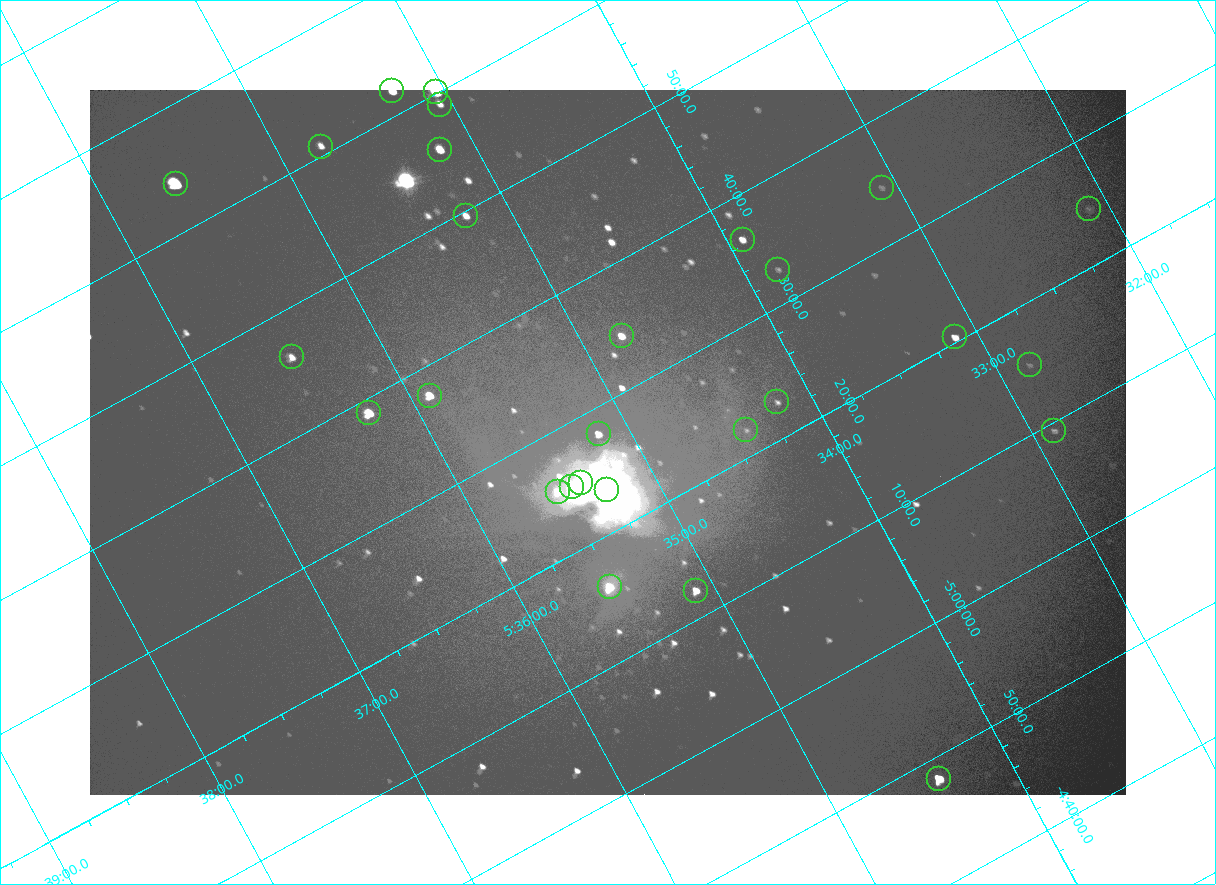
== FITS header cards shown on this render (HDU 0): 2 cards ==
NAXIS1  =                 2072
NAXIS2  =                 1410

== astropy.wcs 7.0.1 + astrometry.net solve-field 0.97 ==
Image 2072 x 1410 px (HDU 0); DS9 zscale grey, zoomed out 1/2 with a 90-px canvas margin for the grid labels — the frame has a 2x2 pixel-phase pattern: the four 2x2 pixel phases sit at different levels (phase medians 96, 100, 100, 169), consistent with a one-shot-colour (mosaic) sensor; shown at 1/2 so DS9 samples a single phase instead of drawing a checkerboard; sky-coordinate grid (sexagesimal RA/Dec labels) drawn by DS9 from the SOLVED WCS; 28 Tycho-2 reference stars matched to detected sources circled (green)
Header WCS: none
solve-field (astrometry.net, Tycho-2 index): SOLVED blind (the file carries no WCS)
Solved WCS: RA---TAN-SIP/DEC--TAN-SIP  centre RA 05:35:08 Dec -05:27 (83.78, -5.45 deg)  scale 2.55 arcsec/px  FOV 88.1' x 59.8'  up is -152 deg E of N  parity flipped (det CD > 0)
(file carries no celestial WCS; the grid is the blind solution)
Tycho-2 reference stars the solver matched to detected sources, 28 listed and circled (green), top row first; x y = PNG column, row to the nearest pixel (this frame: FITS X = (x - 90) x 2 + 1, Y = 1410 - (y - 90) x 2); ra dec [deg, ICRS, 3 dp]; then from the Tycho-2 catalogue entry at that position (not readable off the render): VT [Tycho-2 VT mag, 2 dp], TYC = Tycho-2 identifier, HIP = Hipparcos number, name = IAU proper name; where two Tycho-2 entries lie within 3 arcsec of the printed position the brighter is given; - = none
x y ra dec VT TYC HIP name
392 91 83.816 -6.033 7.12 4778-1358-1 - -
436 92 83.761 -6.002 4.70 4778-1403-1 26199 -
440 104 83.765 -5.984 8.95 4778-1377-1 - -
321 146 83.942 -6.013 8.95 4778-1351-1 - -
440 150 83.796 -5.927 7.42 4778-1370-1 - -
176 184 84.149 -6.065 5.71 4778-1379-1 26345 -
882 188 83.271 -5.577 10.70 4774-816-1 - -
1089 209 83.027 -5.407 10.64 4774-422-1 - -
466 216 83.808 -5.827 8.43 4778-1364-1 - -
742 240 83.480 -5.607 8.83 4774-850-1 - -
778 270 83.455 -5.546 10.93 4774-913-1 - -
622 336 83.696 -5.571 8.07 4774-809-1 - -
954 337 83.281 -5.341 8.59 4774-473-1 26021 -
292 357 84.122 -5.770 8.64 4778-1069-1 - -
1030 365 83.207 -5.255 10.70 4774-524-1 - -
430 396 83.975 -5.628 7.32 4778-1369-1 - -
777 402 83.546 -5.382 10.28 4774-846-1 - -
369 413 84.063 -5.648 6.51 4778-1378-1 26314 -
746 430 83.604 -5.368 10.89 4774-818-2 - -
1054 430 83.221 -5.156 10.21 4774-573-1 - -
598 434 83.791 -5.465 8.45 4774-849-1 - -
581 482 83.845 -5.416 5.03 4774-933-1 26235 -
572 487 83.860 -5.417 6.19 4774-934-1 - -
606 490 83.819 -5.390 5.06 4774-931-1 26221 -
558 492 83.881 -5.421 8.46 4774-935-1 - -
610 587 83.881 -5.267 6.87 4774-906-1 26258 -
696 590 83.776 -5.204 7.81 4774-915-1 - -
938 779 83.600 -4.804 6.81 4774-926-1 26137 -